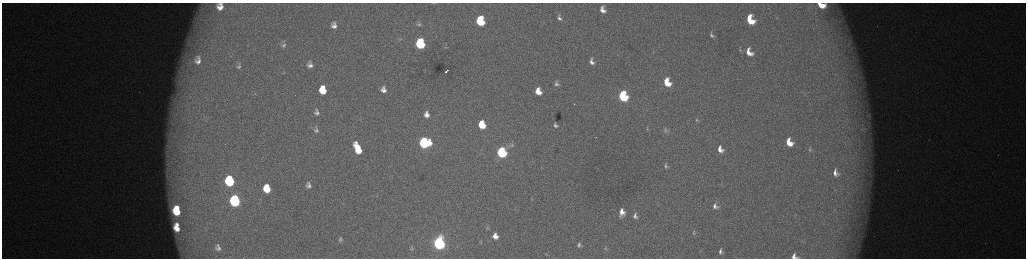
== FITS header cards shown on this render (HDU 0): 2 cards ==
NAXIS1  =                 2048 /fastest changing axis
NAXIS2  =                  512 /next to fastest changing axis

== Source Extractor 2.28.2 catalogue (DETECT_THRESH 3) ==
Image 2048 x 512 px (HDU 0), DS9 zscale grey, zoomed out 1/2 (1 PNG px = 2 x 2 image px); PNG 1028 x 260 px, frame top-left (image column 1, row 511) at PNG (2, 3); no overlay
Background 173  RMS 2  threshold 5.86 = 3 sigma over >= 5 px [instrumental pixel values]
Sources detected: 78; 6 cannot appear on this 1/2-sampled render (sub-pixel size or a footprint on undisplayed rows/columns) and are not listed; the other 72 listed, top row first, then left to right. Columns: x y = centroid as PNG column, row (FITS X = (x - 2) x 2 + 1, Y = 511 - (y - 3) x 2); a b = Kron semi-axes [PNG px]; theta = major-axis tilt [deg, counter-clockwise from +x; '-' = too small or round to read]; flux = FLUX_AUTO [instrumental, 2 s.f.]
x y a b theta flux
433 3 4 2 - 200
221 4 4 2 - 700
821 5 7 4 -19 6400
220 7 6 5 - 2500
603 10 9 6 -66 3200
559 18 10 7 -63 2100
750 20 10 7 -65 13000
480 21 7 5 -78 23000
334 23 5 3 - 710
419 24 6 4 0 700
334 26 5 4 - 1600
711 35 8 4 -68 1100
420 44 7 6 - 37000
283 45 9 6 6 1700
445 47 6 2 -7 340
740 50 7 3 -69 600
749 52 11 7 -61 5200
198 58 11 6 -48 2400
198 61 15 13 -43 6400
592 61 11 7 -73 2900
310 62 7 5 -71 890
310 65 6 5 - 1500
239 67 8 6 9 1200
446 72 2 2 - 1900
667 82 8 6 -66 10000
556 84 5 3 - 1000
383 88 5 4 - 790
323 90 7 5 -84 10000
384 90 6 4 -25 1900
538 91 6 5 - 5300
623 96 7 5 -70 41000
317 112 5 4 - 1300
427 114 8 6 -79 2800
697 120 6 5 - 820
482 125 7 5 -74 12000
555 125 4 3 - 900
647 129 3 3 - 310
316 130 6 6 - 1000
862 130 5 3 - 690
665 131 8 5 -69 980
789 142 8 6 -63 6900
424 143 7 7 - 60000
512 145 6 6 - 1100
357 148 11 5 -65 11000
720 149 9 7 -58 3600
810 150 6 4 -77 690
502 152 7 5 -72 52000
666 166 10 6 -77 1600
835 173 11 7 -68 2700
229 181 8 6 -80 36000
309 183 4 3 - 430
309 186 5 4 - 1200
267 188 7 5 -81 11000
235 201 7 6 - 62000
715 206 10 7 -65 2300
177 208 4 3 - 4000
177 212 7 5 -43 11000
622 212 7 5 81 3300
635 216 7 5 -76 1500
177 224 4 3 - 1600
177 228 7 4 -43 4100
693 232 8 4 73 880
495 236 7 5 -71 3200
340 239 5 5 - 880
480 241 5 2 - 280
439 243 6 5 - 130000
579 245 5 4 - 940
218 247 9 7 -73 1900
412 247 7 2 -84 460
605 248 4 4 - 370
720 251 7 5 -89 1400
794 256 7 6 - 2400
At the frame edge (FLAGS 8, measured only in part): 3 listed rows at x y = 433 3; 821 5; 794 256
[6 sub-pixel or undisplayed-footprint detections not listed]